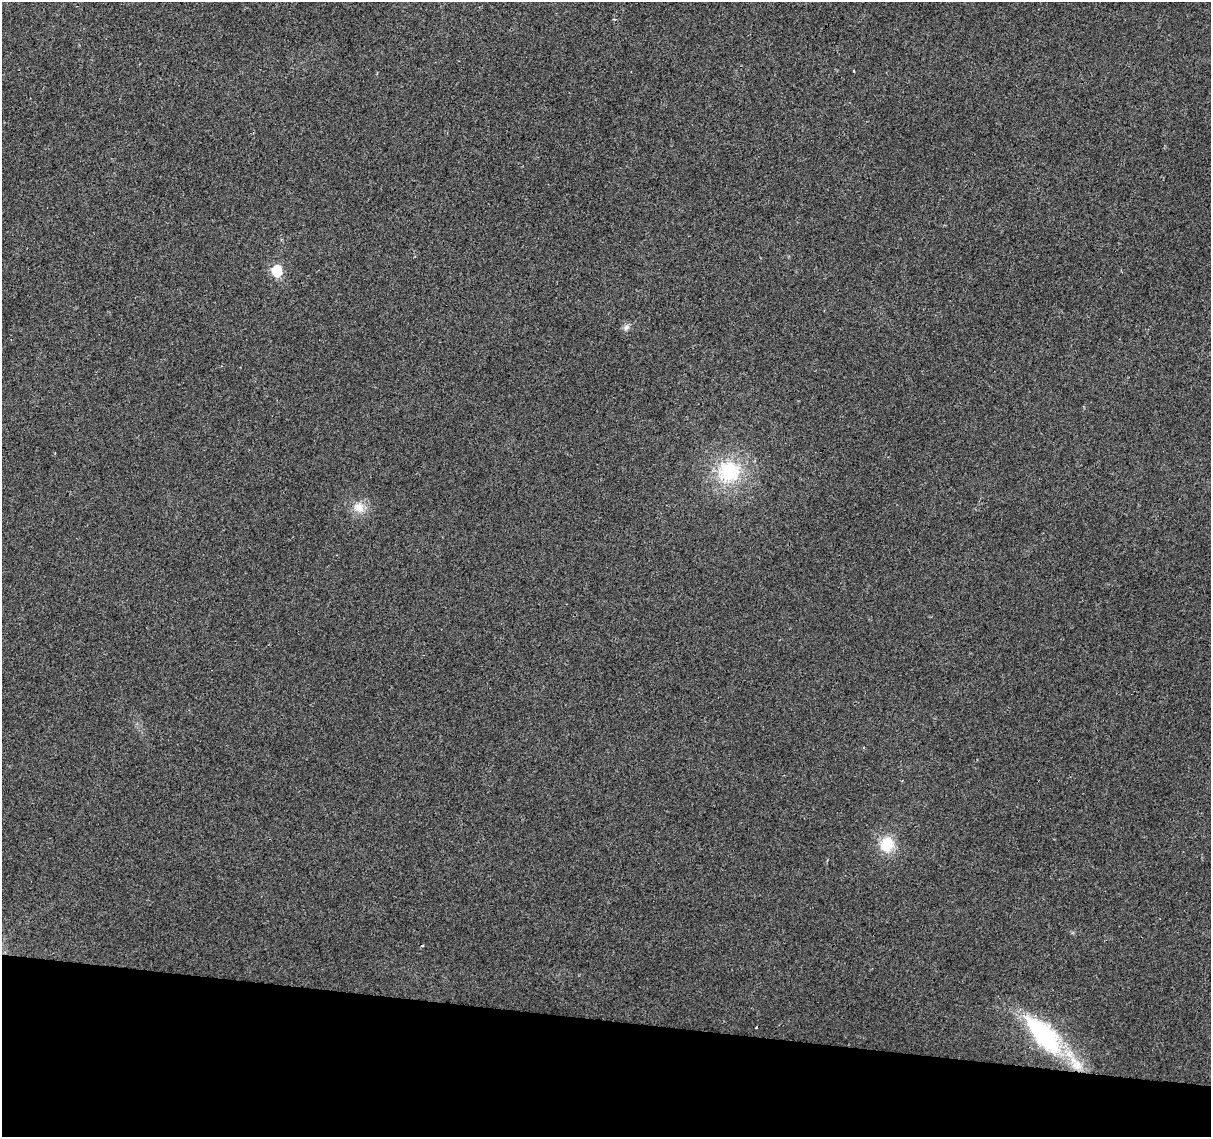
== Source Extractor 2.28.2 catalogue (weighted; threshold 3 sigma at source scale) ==
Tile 15 of 4 x 4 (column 3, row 4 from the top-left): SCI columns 2424-3632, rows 285-1419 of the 4840 x 5051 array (HDU 1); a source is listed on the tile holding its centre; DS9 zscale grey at full resolution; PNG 1213 x 1139 px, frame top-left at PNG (2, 2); no overlay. Shown black and unused: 10% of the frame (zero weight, under 2 of 3 exposures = <1% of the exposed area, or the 3 px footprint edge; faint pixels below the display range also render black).
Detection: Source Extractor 2.28.2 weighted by HDU 2 'WHT'; one run over the whole footprint, this tile lists its part. Background 0.0109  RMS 0.0057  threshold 0.0258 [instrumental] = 3 sigma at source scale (4.5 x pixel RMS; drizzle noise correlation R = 1.50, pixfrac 1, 0.0396/0.0396 arcsec/px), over >= 5 px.
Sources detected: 7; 1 inside a brighter listed object's ellipse — not listed separately; the other 6 listed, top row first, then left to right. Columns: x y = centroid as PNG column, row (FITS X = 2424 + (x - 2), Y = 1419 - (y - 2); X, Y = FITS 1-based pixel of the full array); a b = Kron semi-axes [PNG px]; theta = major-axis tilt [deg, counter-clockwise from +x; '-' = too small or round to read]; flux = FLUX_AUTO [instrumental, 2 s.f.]
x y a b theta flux
277 271 7 6 - 35
626 327 9 6 41 2
729 471 29 26 3 35
359 507 16 14 -35 7.5
887 844 14 13 - 17
1044 1035 60 24 -48 62